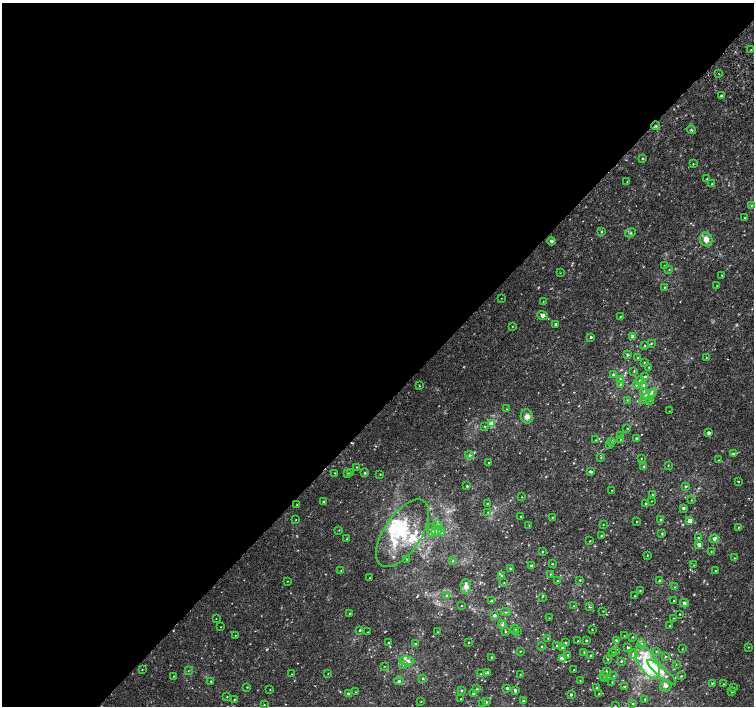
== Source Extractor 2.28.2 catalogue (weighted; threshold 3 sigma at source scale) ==
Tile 5 of 4 x 4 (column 1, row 2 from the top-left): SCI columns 34-1537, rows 3076-4482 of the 6075 x 6084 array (HDU 1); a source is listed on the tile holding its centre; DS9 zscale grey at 2 x 2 block average (1 PNG px = mean of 2 x 2 image px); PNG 756 x 708 px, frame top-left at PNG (2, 3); each listed source drawn as its Kron ellipse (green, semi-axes under 4 px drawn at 4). Shown black and unused: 57% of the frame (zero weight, under 2 of 3 exposures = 2% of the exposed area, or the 3 px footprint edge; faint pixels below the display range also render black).
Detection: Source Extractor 2.28.2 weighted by HDU 2 'WHT'; one run over the whole footprint, this tile lists its part. Background 0.00396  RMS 0.0028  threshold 0.0128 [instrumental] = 3 sigma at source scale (4.5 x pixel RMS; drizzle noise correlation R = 1.50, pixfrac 1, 0.0396/0.0396 arcsec/px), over >= 5 px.
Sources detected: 274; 1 too faint to see at this stretch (2 x 2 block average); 2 cosmic-ray / hot-pixel residue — neither listed nor drawn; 2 coinciding with a brighter row at this scale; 20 inside a brighter listed object's ellipse — not listed separately; the other 249 listed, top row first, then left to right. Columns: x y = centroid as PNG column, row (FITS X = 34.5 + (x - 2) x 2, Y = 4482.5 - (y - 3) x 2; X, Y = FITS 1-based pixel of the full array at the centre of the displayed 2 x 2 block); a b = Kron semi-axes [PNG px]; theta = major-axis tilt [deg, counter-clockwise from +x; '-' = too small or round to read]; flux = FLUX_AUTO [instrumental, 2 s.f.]
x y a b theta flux
751 50 2 2 - 0.39
719 74 2 2 - 0.39
721 96 2 2 - 4.8
656 126 4 3 - 0.8
691 130 5 3 - 0.83
642 158 3 2 - 0.6
693 164 3 2 - 0.41
707 179 3 2 - 0.38
627 181 3 2 - 0.24
712 184 3 2 - 0.28
751 205 2 2 - 0.86
745 218 3 2 - 0.4
601 232 3 3 - 0.6
630 233 5 2 - 0.66
706 239 7 6 - 4.9
551 241 4 4 - 1.2
664 265 2 2 - 0.33
669 269 3 2 - 0.29
560 273 2 2 - 0.26
722 275 2 2 - 0.52
717 286 2 2 - 0.34
664 287 3 2 - 0.42
501 298 2 2 - 0.25
543 301 2 2 - 0.28
543 315 5 4 - 1.7
620 317 3 2 - 0.63
555 324 3 2 - 1.1
512 326 2 2 - 0.35
591 337 2 2 - 1.1
633 337 3 3 - 5.5
651 344 3 2 - 0.52
644 346 3 2 - 0.49
627 355 2 2 - 1.2
638 358 3 2 - 0.6
706 358 2 2 - 0.3
644 363 2 2 - 0.43
649 367 3 3 - 0.46
634 371 3 2 - 0.45
613 375 3 3 - 1.1
645 376 3 3 - 0.83
620 379 3 3 - 0.82
640 380 4 3 - 0.82
620 384 3 3 - 0.63
636 385 3 3 - 0.64
643 385 4 3 - 1.2
419 386 3 2 - 0.46
645 394 6 3 -53 1.8
648 396 11 3 41 2.7
627 400 3 2 - 0.38
650 400 4 3 - 0.96
507 409 3 2 - 0.34
669 411 2 2 - 0.22
527 416 7 6 - 3.1
491 423 4 4 - 4.5
484 426 3 2 - 0.54
627 428 3 2 - 0.35
709 433 2 2 - 2.2
620 435 3 2 - 0.6
636 438 2 2 - 1.3
620 439 4 2 - 0.45
596 440 2 2 - 0.34
612 441 3 3 - 0.71
610 445 3 3 - 0.56
733 454 3 3 - 0.91
469 455 4 4 - 1.2
601 458 3 2 - 0.39
641 459 3 2 - 0.36
718 460 3 2 - 0.37
488 463 2 2 - 0.33
668 465 2 2 - 0.34
356 467 3 2 - 0.42
644 467 3 3 - 0.93
350 472 3 2 - 0.44
591 472 4 2 - 1.4
335 473 2 2 - 0.41
347 473 3 2 - 0.44
365 473 3 2 - 0.75
380 474 2 2 - 0.35
738 482 2 2 - 2.7
467 486 3 3 - 0.59
686 486 3 3 - 0.84
611 490 2 2 - 0.19
653 494 3 2 - 0.52
522 497 2 2 - 0.24
691 500 2 2 - 0.36
651 501 2 2 - 0.23
323 502 2 2 - 0.74
487 503 3 2 - 0.46
646 504 3 3 - 0.86
297 505 3 2 - 0.53
683 508 3 3 - 1.6
488 512 3 2 - 0.4
521 516 2 2 - 0.44
552 517 2 2 - 0.35
296 519 2 2 - 0.24
661 519 3 2 - 0.73
636 521 2 2 - 0.32
690 521 3 3 - 7.8
438 525 5 3 - 1
529 525 2 2 - 0.29
603 525 2 2 - 0.27
738 527 3 2 - 0.33
339 530 3 2 - 0.28
432 530 6 4 -84 1.7
437 531 5 5 - 2.9
403 533 38 18 56 33
442 533 3 3 - 1.1
662 534 3 2 - 0.41
601 536 3 3 - 0.57
698 538 3 3 - 0.71
346 539 3 2 - 0.41
714 539 4 4 - 1.5
590 541 2 2 - 0.34
699 544 3 3 - 3.2
711 551 3 2 - 0.39
542 552 2 2 - 0.49
647 555 3 2 - 0.38
734 558 2 2 - 0.29
407 559 2 2 - 0.32
452 561 3 3 - 0.59
552 564 2 2 - 0.35
694 565 3 2 - 0.27
531 566 2 2 - 1.5
510 569 3 2 - 0.75
341 571 3 2 - 0.35
715 571 2 2 - 0.33
550 574 3 3 - 0.53
502 576 3 2 - 0.45
370 577 2 2 - 0.27
580 580 2 2 - 0.48
659 580 4 3 - 0.61
287 581 2 2 - 0.33
557 581 3 2 - 0.31
504 583 3 2 - 0.32
466 586 7 5 -89 3
674 587 3 2 - 0.27
640 590 3 2 - 0.36
447 595 3 2 - 0.52
635 596 3 2 - 0.27
542 597 3 2 - 0.32
491 601 3 3 - 0.93
674 601 2 2 - 0.36
684 603 4 4 - 1.3
461 606 2 2 - 0.28
574 606 2 2 - 0.28
589 607 3 2 - 0.93
603 611 2 2 - 0.23
505 612 5 2 - 0.68
350 613 3 2 - 0.58
680 614 2 2 - 0.4
494 615 3 3 - 1.5
549 618 2 2 - 0.31
673 618 2 2 - 0.27
216 619 2 2 - 0.19
502 625 4 3 - 0.95
670 626 3 2 - 0.47
220 627 2 2 - 0.26
515 629 4 3 - 0.7
592 629 2 2 - 0.39
360 630 3 2 - 0.8
506 631 3 3 - 0.53
517 631 3 2 - 0.43
368 632 2 2 - 0.3
437 632 2 2 - 0.34
235 635 2 2 - 0.27
624 636 2 2 - 0.27
633 637 3 3 - 0.47
548 638 2 2 - 0.43
586 640 2 2 - 0.81
616 640 3 2 - 0.66
578 641 2 2 - 0.35
388 643 3 2 - 0.53
415 643 3 2 - 0.34
468 643 2 2 - 0.58
566 643 3 2 - 0.5
641 644 4 4 - 1.2
542 646 3 2 - 0.54
556 646 2 2 - 0.39
562 647 4 3 - 1
628 647 2 2 - 1
748 647 2 2 - 0.32
682 649 2 2 - 0.35
615 650 3 2 - 0.38
520 651 2 2 - 0.38
656 651 3 2 - 0.49
584 652 3 2 - 0.46
612 653 3 3 - 0.59
633 654 5 4 - 1.5
568 655 2 2 - 0.62
590 655 3 2 - 0.61
665 656 3 2 - 0.47
491 657 3 2 - 0.43
562 658 4 3 - 4.1
608 659 3 2 - 0.42
407 661 7 4 -4 3.3
621 661 3 2 - 0.63
647 662 19 9 -59 28
676 664 2 2 - 0.34
403 665 3 2 - 0.51
384 666 2 2 - 0.26
142 669 3 2 - 0.31
574 670 2 2 - 0.36
188 671 3 2 - 0.36
606 671 2 2 - 0.49
662 672 18 5 -40 6.7
328 673 2 2 - 0.3
487 673 3 3 - 1.2
291 674 3 2 - 0.26
481 674 2 2 - 0.21
520 674 3 2 - 0.28
604 675 3 2 - 0.41
174 676 3 2 - 0.33
614 676 3 2 - 0.43
681 676 2 2 - 0.5
423 678 3 2 - 0.56
604 678 3 2 - 0.67
211 681 3 2 - 0.42
399 681 4 3 - 1.2
580 681 2 2 - 0.27
612 682 2 2 - 0.36
712 683 2 2 - 0.55
723 684 2 2 - 0.33
666 686 6 5 - 2.3
247 687 2 2 - 0.47
624 687 3 2 - 0.94
507 688 3 2 - 1.1
597 688 3 3 - 0.54
733 688 2 2 - 0.29
477 689 3 2 - 0.51
270 690 2 2 - 0.26
461 690 3 2 - 0.62
515 691 4 3 - 1
355 692 3 2 - 0.39
732 692 2 2 - 0.46
348 693 3 2 - 0.88
473 693 2 2 - 0.67
599 694 2 2 - 0.34
571 695 2 2 - 1
227 697 2 2 - 0.33
461 699 2 2 - 0.46
645 699 3 2 - 0.59
234 700 2 2 - 0.42
421 701 2 2 - 0.29
523 701 4 2 - 0.69
486 702 3 3 - 0.96
483 703 3 2 - 0.5
633 704 3 3 - 0.63
264 705 3 2 - 0.36
615 706 2 2 - 0.25
Diffuse or blended objects may show on this block-average render without a row.